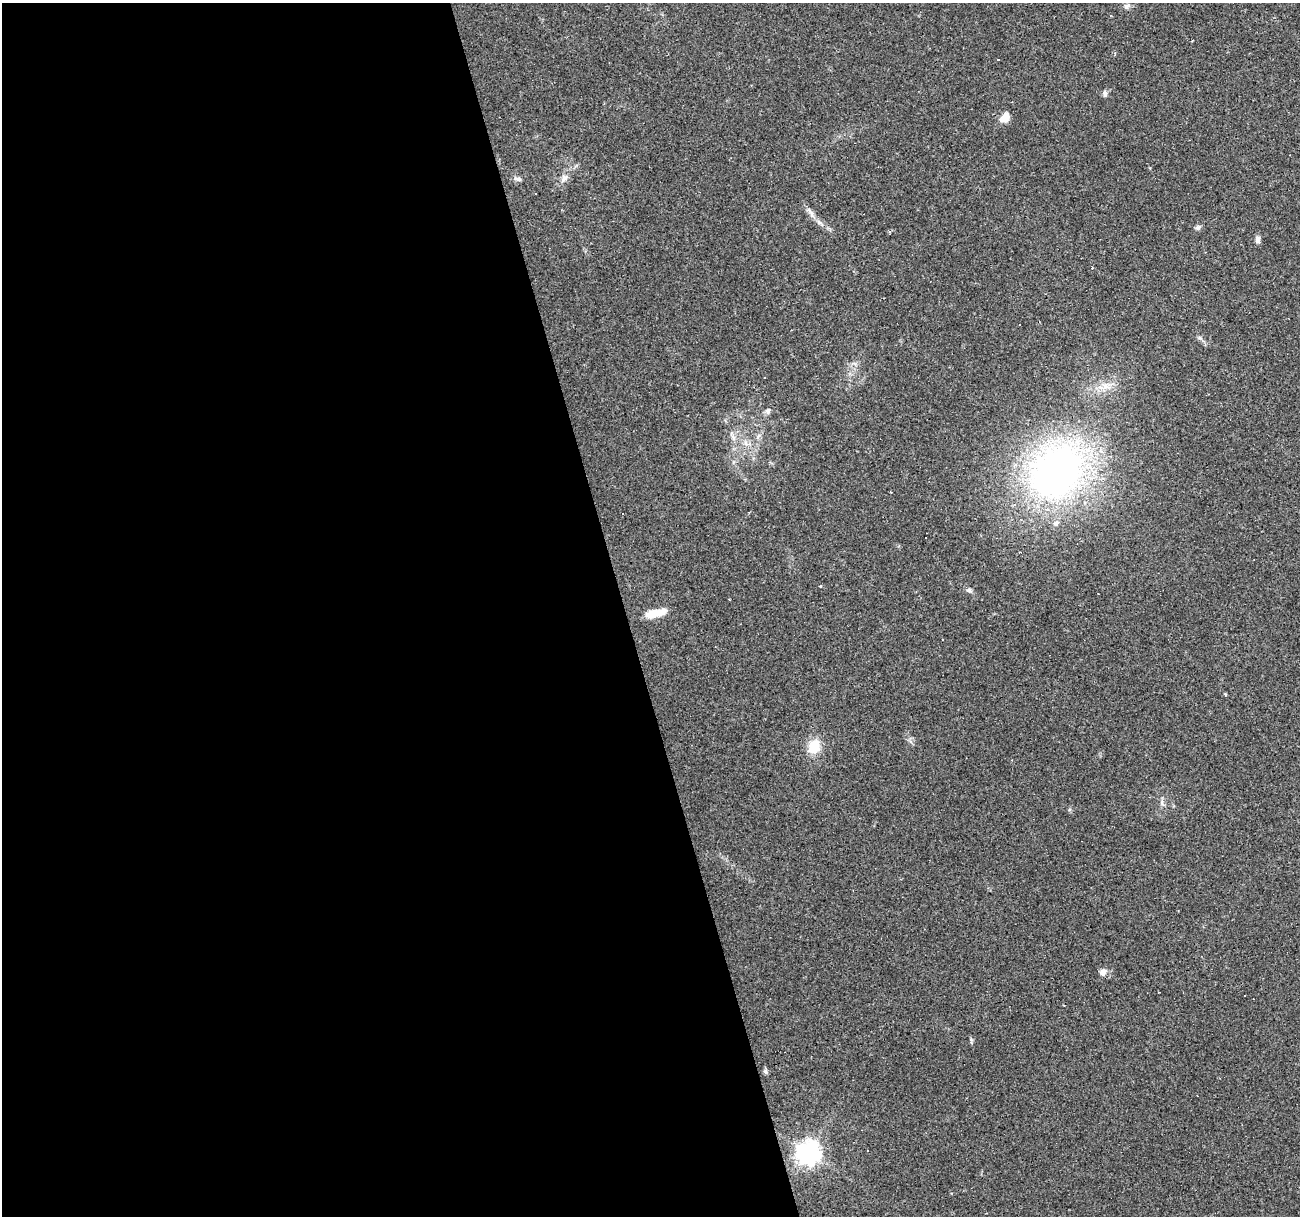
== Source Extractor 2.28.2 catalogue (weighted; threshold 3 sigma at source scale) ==
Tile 9 of 4 x 4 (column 1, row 3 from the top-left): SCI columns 1-1298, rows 1261-2474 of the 5194 x 4998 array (HDU 1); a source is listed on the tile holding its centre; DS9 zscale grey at full resolution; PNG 1302 x 1218 px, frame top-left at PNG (2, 3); no overlay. Shown black and unused: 48% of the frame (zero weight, under 2 of 3 exposures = <1% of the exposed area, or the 3 px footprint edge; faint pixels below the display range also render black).
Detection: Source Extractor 2.28.2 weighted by HDU 2 'WHT'; one run over the whole footprint, this tile lists its part. Background 0.0476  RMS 0.0041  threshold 0.0186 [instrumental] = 3 sigma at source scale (4.5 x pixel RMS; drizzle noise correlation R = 1.50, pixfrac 1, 0.0396/0.0396 arcsec/px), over >= 5 px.
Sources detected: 39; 1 inside a brighter object's white glare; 12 cosmic-ray / hot-pixel residue — not listed; the other 26 listed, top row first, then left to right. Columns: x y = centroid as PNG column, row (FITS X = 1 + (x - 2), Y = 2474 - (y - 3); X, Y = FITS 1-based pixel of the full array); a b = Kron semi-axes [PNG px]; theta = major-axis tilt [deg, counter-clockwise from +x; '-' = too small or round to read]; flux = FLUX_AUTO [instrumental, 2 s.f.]
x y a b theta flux
1127 6 9 7 16 1.3
1105 94 9 6 -86 1.2
1005 118 13 9 43 4.1
564 178 13 8 57 2.5
518 179 11 5 -13 1.2
535 194 2 2 - 0.25
812 214 12 5 -77 1.6
819 222 7 6 - 1.2
1198 228 7 6 - 1
1258 240 9 6 -78 1.7
1019 325 3 2 - 0.28
1106 386 15 7 0 3.8
768 411 9 6 73 1.3
733 438 9 6 -64 1.6
746 443 8 5 -59 1.5
1057 471 40 31 47 230
622 513 3 2 - 0.3
1056 523 8 7 - 1.6
820 586 3 3 - 0.61
969 590 9 5 -11 1
657 613 21 9 16 6.3
814 747 16 13 81 8.1
1162 803 7 4 -58 0.98
1103 972 9 7 44 2.3
765 1072 7 5 -49 0.92
808 1153 8 8 - 340
Unlisted compact peaks at least as high as the median listed source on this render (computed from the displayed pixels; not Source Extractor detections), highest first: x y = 971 1039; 1200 338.